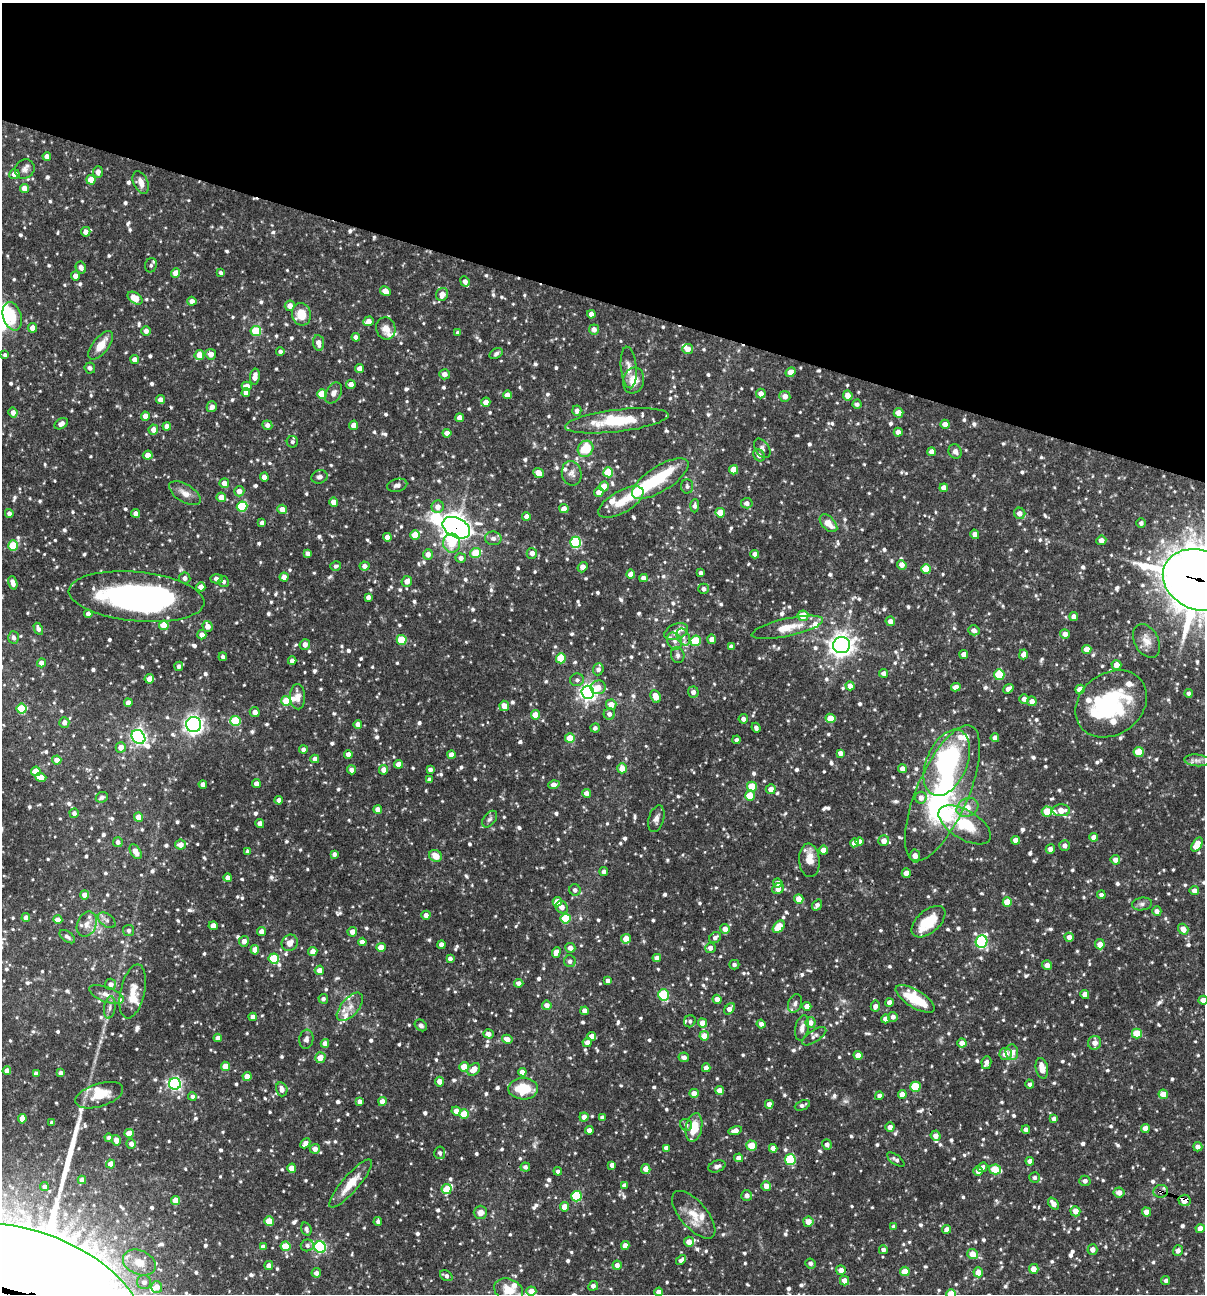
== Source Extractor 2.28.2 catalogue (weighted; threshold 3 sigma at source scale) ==
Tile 2 of 4 x 4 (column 2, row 1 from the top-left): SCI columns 1453-2655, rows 3876-5167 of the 5187 x 5168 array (HDU 1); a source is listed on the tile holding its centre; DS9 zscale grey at full resolution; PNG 1207 x 1296 px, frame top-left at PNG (2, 3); each listed source drawn as its Kron ellipse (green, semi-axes under 4 px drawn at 4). Shown black and unused: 23% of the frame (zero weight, under 3 of 4 exposures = <1% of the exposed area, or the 3 px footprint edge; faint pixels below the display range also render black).
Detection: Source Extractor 2.28.2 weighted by HDU 2 'WHT'; one run over the whole footprint, this tile lists its part. Background 0.0869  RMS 0.0039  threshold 0.0175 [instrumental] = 3 sigma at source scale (4.5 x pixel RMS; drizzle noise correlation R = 1.50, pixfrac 1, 0.05/0.05 arcsec/px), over >= 5 px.
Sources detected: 1173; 6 inside a brighter object's white glare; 3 cosmic-ray / hot-pixel residue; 1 long thin detection or spike segment (spike, bleed or trail) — neither listed nor drawn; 37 inside a brighter listed object's ellipse — not listed separately; of the other 1126, all 500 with FLUX_AUTO >= 1.09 (the completeness limit of this list) listed and drawn (626 fainter detections not listed), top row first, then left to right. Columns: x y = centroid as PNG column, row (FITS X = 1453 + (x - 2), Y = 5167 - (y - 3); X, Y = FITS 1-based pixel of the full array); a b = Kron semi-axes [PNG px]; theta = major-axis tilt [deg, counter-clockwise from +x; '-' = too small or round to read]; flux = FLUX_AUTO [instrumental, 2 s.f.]
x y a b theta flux
47 156 4 4 - 2.7
25 169 10 9 - 2
98 172 5 5 - 2.2
14 174 5 5 - 2.8
91 180 4 4 - 5.6
141 182 12 7 -66 3
24 188 4 4 - 4
86 232 5 4 - 2.6
151 265 7 6 - 1.2
81 267 6 5 - 2.2
176 273 4 4 - 4
221 273 4 4 - 1.2
75 276 4 4 - 2.6
465 281 5 4 - 1.9
385 291 5 4 - 3.6
442 294 6 6 - 3.7
135 298 8 5 -34 7.2
192 301 4 4 - 2.2
290 306 5 5 - 2.9
301 314 11 9 -79 7.7
591 314 4 4 - 2.5
12 316 14 9 -73 4.9
368 321 5 5 - 3
32 328 5 4 - 3.1
386 328 11 9 -76 3.3
594 329 5 5 - 2.3
146 331 5 5 - 2.1
256 331 5 5 - 19
458 333 4 3 - 1.1
356 337 4 4 - 2.2
319 343 8 5 -82 3
101 345 17 8 51 6
688 349 5 5 - 3
280 351 4 4 - 1.3
211 354 5 5 - 2.5
496 354 7 5 33 1.2
5 355 4 4 - 1.3
199 355 5 4 - 6
135 359 4 4 - 2.4
629 367 21 8 -85 3.3
90 368 5 5 - 1.2
360 368 4 4 - 3.1
791 372 5 4 - 3.7
444 374 5 5 - 2.6
255 377 8 4 81 3.3
634 381 13 10 73 5.6
351 384 5 4 - 3.1
247 386 5 4 - 2.9
246 393 4 4 - 2.3
334 393 11 7 61 2.1
322 394 5 5 - 11
761 394 5 4 - 2.8
507 395 4 4 - 3
785 396 5 5 - 2.5
848 396 5 4 - 3.7
160 400 4 4 - 2.3
486 402 4 4 - 3
857 404 4 4 - 1.2
212 407 5 5 - 2.2
577 411 5 4 - 2
13 412 5 4 - 2.6
898 413 5 5 - 3.7
145 416 4 4 - 3.7
460 418 4 4 - 2.8
617 421 52 11 7 18
61 424 7 5 34 2.1
945 424 4 4 - 2.9
267 425 5 5 - 1.7
354 425 4 4 - 4
167 426 4 4 - 2.4
153 430 5 4 - 3.1
898 432 4 4 - 2.8
447 433 4 4 - 2.6
292 442 5 5 - 1.2
762 448 11 7 -57 1.4
586 449 8 7 - 11
955 451 7 6 - 1.6
931 452 4 4 - 2.6
148 455 5 4 - 3.1
759 455 6 5 - 2.1
734 470 4 4 - 5.5
608 472 5 5 - 14
538 473 5 4 - 4.2
572 473 12 10 -77 2.2
264 477 4 4 - 2.9
319 477 8 6 19 1.3
660 479 32 12 32 21
224 483 5 4 - 2.9
397 485 10 6 14 1.6
604 486 5 4 - 6.5
687 486 7 6 - 1.1
944 488 4 4 - 3.3
239 491 5 5 - 2.8
599 492 5 4 - 3
185 493 18 9 -32 3.3
221 497 4 4 - 4.2
334 502 4 4 - 3.6
621 502 25 11 30 6.7
747 503 6 5 - 1.9
695 506 6 4 89 1.2
242 507 5 5 - 22
438 507 6 6 - 2.7
282 509 5 4 - 3.6
564 509 4 4 - 2.9
9 513 4 4 - 1.7
135 513 4 4 - 2.2
720 513 5 4 - 6.4
1020 513 6 5 - 2.8
526 516 4 4 - 2.2
262 523 4 4 - 1.6
828 523 11 6 -46 5
1141 523 4 4 - 1.2
456 528 15 9 -27 380
975 534 5 4 - 2.5
415 535 5 4 - 6.4
387 537 4 4 - 2.7
493 538 8 7 - 1.6
1101 540 5 4 - 2.7
576 542 5 5 - 31
452 543 9 8 - 9.8
13 545 5 5 - 15
476 553 5 5 - 11
532 553 5 5 - 2.5
308 554 4 4 - 1.7
428 554 5 5 - 2.8
755 554 4 4 - 1.9
461 558 5 5 - 2
902 565 5 4 - 2.8
336 566 5 4 - 1.1
364 566 5 4 - 2.2
583 567 6 4 51 3
926 569 5 4 - 9.6
701 573 4 4 - 1.2
631 574 4 4 - 4.1
284 577 4 4 - 3.1
185 578 5 5 - 1.9
643 578 4 4 - 2.5
216 579 6 4 3 1.8
1199 580 38 29 -23 1500
407 581 5 5 - 2.8
224 582 5 5 - 1.1
13 583 7 4 -73 2.6
201 587 4 4 - 2.7
704 589 5 5 - 1.5
137 597 68 24 -6 130
368 597 4 4 - 1.8
88 614 4 4 - 2.4
803 616 5 5 - 6.7
1074 617 4 4 - 2.7
890 621 5 4 - 2.1
164 625 5 4 - 11
207 626 5 5 - 3.2
787 627 36 9 12 8.3
38 629 6 4 -62 1.6
974 630 6 5 - 2
676 632 12 7 23 2.9
1065 634 5 5 - 2.2
202 635 5 4 - 2.6
683 637 9 6 -63 1.8
14 638 6 5 - 1.4
712 639 4 4 - 2.9
402 640 5 5 - 15
675 641 9 7 -57 1.8
696 641 5 5 - 19
1147 641 18 12 -60 4.4
305 645 5 5 - 2.3
842 645 8 8 - 280
731 646 4 4 - 1.4
1087 649 4 4 - 4.8
964 654 4 4 - 2.8
1023 654 5 4 - 2.6
678 655 8 6 -76 1.4
223 657 4 4 - 1.2
561 658 5 5 - 12
292 661 4 4 - 2.1
42 663 4 4 - 2.5
1116 665 5 4 - 3.5
179 666 4 4 - 1.2
598 669 6 5 - 1.6
884 673 4 4 - 2
999 675 5 5 - 17
149 679 4 4 - 3.2
577 680 7 6 - 1.3
850 686 4 4 - 2.7
598 687 7 7 - 3.7
956 687 5 4 - 2.7
1008 689 5 4 - 2.6
1080 689 5 4 - 4.5
588 692 6 6 - 160
693 692 5 5 - 1.8
1189 693 4 4 - 1.2
656 696 6 4 -65 4.8
298 697 12 7 -87 2.8
1024 699 5 5 - 2.6
286 701 5 5 - 7.7
1032 701 5 5 - 2.7
128 703 4 4 - 2.7
1111 704 38 30 37 40
611 705 5 5 - 4.4
504 706 5 5 - 3.9
22 709 5 5 - 17
255 712 5 5 - 2.7
609 714 6 5 - 1.7
535 715 4 4 - 6.3
830 718 5 4 - 5.7
743 719 4 4 - 1.5
235 721 5 5 - 21
64 722 5 5 - 2
358 724 4 4 - 2.5
194 725 7 7 - 170
595 728 5 4 - 1.2
756 728 5 4 - 1.3
138 737 7 6 - 120
570 738 5 4 - 8.1
995 738 4 4 - 2.1
736 740 4 4 - 1.3
121 747 5 5 - 3.1
303 750 4 4 - 1.8
1139 752 5 5 - 12
840 753 4 4 - 2.3
348 754 4 4 - 2.7
451 755 4 4 - 2.9
315 759 4 4 - 2.2
57 760 4 4 - 3.1
1197 760 12 6 -5 1.9
947 763 35 20 67 55
399 764 4 4 - 3.4
622 768 5 5 - 4.3
902 769 4 4 - 2.4
351 770 4 4 - 2.2
384 770 5 4 - 3.1
430 770 4 4 - 1.5
36 771 5 4 - 5.9
41 777 5 4 - 4.8
429 780 4 4 - 1.8
203 784 4 4 - 2.4
256 784 4 4 - 2.4
554 785 6 4 17 3.9
752 787 5 5 - 12
771 789 5 5 - 3
586 793 4 4 - 2.4
942 793 73 25 66 71
750 796 5 5 - 8.7
102 797 6 5 - 1.4
921 798 6 6 - 2.6
279 800 4 4 - 2.1
967 807 11 9 27 4.2
378 809 4 4 - 2.7
1061 810 9 6 -1 3.9
1047 811 5 5 - 9.5
74 813 5 4 - 1.5
138 817 4 4 - 5.3
490 819 9 6 51 1.2
656 819 14 7 74 2.1
260 824 4 4 - 2.8
965 825 29 14 -31 18
1094 837 4 4 - 3.1
1016 840 4 4 - 3
860 841 4 4 - 2.5
884 841 5 5 - 3.4
118 842 5 4 - 1.4
854 843 4 4 - 2.9
180 845 5 5 - 3.1
1197 845 8 4 56 7.7
1065 846 5 5 - 2.1
1050 849 5 4 - 1.8
823 850 4 4 - 3.6
248 851 4 4 - 1.4
136 852 8 5 -59 4.1
334 854 4 4 - 1.5
435 856 7 5 -34 4.6
915 856 6 5 - 3.3
809 860 17 10 -85 4.9
1115 860 5 4 - 2.6
604 872 4 4 - 1.4
906 873 5 4 - 3.4
228 878 4 4 - 2.5
778 883 5 4 - 2
778 889 6 5 - 3
575 890 6 5 - 1.6
1194 891 5 4 - 2.3
85 895 4 4 - 2.7
1101 895 4 4 - 1.5
799 899 5 4 - 4
557 902 4 4 - 3.7
1007 902 5 4 - 7.9
1142 904 10 6 7 1.3
817 905 6 4 52 1.6
562 907 6 5 - 2.6
1157 911 5 4 - 2
426 915 4 4 - 2
26 918 4 4 - 2.3
566 918 5 5 - 15
58 920 4 4 - 3.5
107 920 10 6 -37 1.4
928 922 20 11 41 10
87 924 13 9 67 3.2
213 926 4 4 - 2.9
779 927 7 5 46 10
725 929 5 5 - 2.9
1183 929 6 5 - 3.5
128 930 5 5 - 1.1
261 932 4 4 - 2.7
352 932 5 4 - 2.7
67 937 9 5 -35 1.4
1069 937 5 4 - 2.6
715 938 6 5 - 1.5
626 939 5 5 - 4.4
244 941 5 5 - 2.2
362 942 4 4 - 2.4
982 942 6 5 - 51
290 943 8 7 - 3.2
1100 944 5 5 - 3.4
441 945 4 4 - 2.8
381 947 4 4 - 5.2
570 948 5 5 - 2.6
710 948 5 5 - 1.9
255 950 5 4 - 3.4
313 951 4 4 - 2.8
556 952 5 4 - 4
450 958 4 4 - 1.5
657 958 4 4 - 2.5
274 959 5 5 - 19
570 961 6 6 - 1.4
734 965 5 5 - 1.2
1047 965 5 4 - 2.9
319 970 5 4 - 3.2
608 980 4 4 - 1.6
519 983 5 4 - 2
111 984 5 5 - 2
133 991 27 12 77 6.5
106 994 18 7 -20 3.1
1085 994 4 4 - 2.9
663 995 5 5 - 26
323 999 5 4 - 1.1
717 999 4 4 - 2.6
915 999 22 8 -32 15
1203 1000 4 4 - 2.3
889 1002 4 4 - 2.5
795 1003 9 6 70 1.6
547 1005 4 4 - 2.5
807 1006 4 4 - 3.5
875 1006 5 4 - 2
110 1007 11 5 82 1.5
350 1007 17 8 49 3.7
730 1009 6 4 52 3
585 1011 4 4 - 2.8
253 1017 4 4 - 2.4
893 1017 5 5 - 1.6
885 1019 4 4 - 2.4
690 1021 6 5 - 1.2
702 1023 5 4 - 3.2
811 1023 5 5 - 2.7
761 1024 4 4 - 1.6
421 1025 7 5 -39 1.1
802 1028 13 6 77 2.2
1137 1033 5 5 - 11
489 1034 5 4 - 2
592 1036 4 4 - 2.7
704 1036 5 5 - 4.9
814 1036 14 6 34 1.5
218 1038 4 4 - 2.5
306 1039 9 7 81 1.7
507 1039 5 4 - 3
587 1042 4 4 - 2.7
325 1043 4 4 - 2.4
962 1043 4 4 - 2.8
1095 1043 7 6 - 2.7
1012 1052 8 6 -86 4.2
1005 1054 6 6 - 3.2
858 1055 4 4 - 4
684 1057 5 5 - 1.9
320 1058 5 5 - 4.2
986 1063 6 5 - 2.2
225 1066 4 4 - 5.6
464 1067 5 4 - 6.5
706 1068 4 4 - 2.8
1042 1068 10 6 -78 3.8
474 1069 7 5 43 4.7
7 1071 4 4 - 2.9
522 1072 4 4 - 3
36 1073 4 4 - 1.8
61 1073 4 4 - 1.8
247 1076 4 4 - 3.3
440 1082 5 4 - 3
175 1084 6 6 - 82
1030 1084 4 4 - 1.1
915 1087 5 5 - 20
282 1089 7 5 -74 2.7
523 1089 15 10 -1 12
720 1090 4 4 - 2.5
694 1093 4 4 - 3.1
902 1094 4 4 - 3.3
1163 1094 5 4 - 5.2
99 1095 25 11 18 9.1
879 1096 4 4 - 1.8
192 1097 4 4 - 1.5
360 1102 4 4 - 1.7
382 1102 4 4 - 3.2
769 1104 4 4 - 2.6
802 1105 8 5 22 1.2
456 1111 4 4 - 2.6
464 1114 5 4 - 9.4
584 1117 4 4 - 2.6
602 1117 4 4 - 1.4
22 1119 5 4 - 3.6
1054 1119 4 4 - 1.6
52 1123 4 4 - 1.3
686 1125 6 5 - 1.2
694 1127 14 8 78 7.5
890 1127 4 4 - 2.8
1145 1128 4 4 - 3.4
589 1130 4 4 - 2.4
735 1130 7 4 13 2.3
1026 1130 4 4 - 2.1
129 1133 4 4 - 6.1
935 1136 5 5 - 2.6
109 1138 4 4 - 1.6
116 1140 5 4 - 3.3
305 1143 5 4 - 2.7
131 1144 5 4 - 2.2
827 1144 5 4 - 1.6
751 1145 5 5 - 9.5
1198 1147 5 4 - 2.3
666 1148 4 4 - 1.8
773 1148 4 4 - 2.5
315 1149 5 5 - 2.5
440 1153 6 5 - 1.2
739 1158 4 4 - 2.4
790 1160 5 5 - 25
896 1160 10 4 -35 1.3
1030 1161 4 4 - 2.6
111 1164 4 4 - 4.3
612 1165 4 4 - 2.1
717 1166 9 5 19 1.4
525 1167 4 4 - 1.3
982 1167 5 4 - 1.4
292 1168 4 4 - 5.4
646 1169 5 4 - 2.8
995 1169 6 5 - 13
558 1171 4 4 - 1.3
978 1171 5 4 - 2.7
1035 1177 5 5 - 1.3
82 1180 4 4 - 2.9
1085 1181 6 5 - 1.5
351 1184 31 8 49 8.1
624 1185 4 4 - 1.6
766 1186 5 5 - 2.9
44 1187 4 4 - 1.3
447 1189 5 5 - 8.3
1161 1191 7 6 - 1.4
1119 1192 5 5 - 2.8
747 1195 5 5 - 1.9
576 1196 5 5 - 26
1184 1200 6 5 - 6.8
175 1201 4 4 - 5.7
1053 1204 7 4 -51 2.7
564 1207 4 4 - 4.1
1075 1211 5 5 - 3.6
480 1212 7 6 - 2.6
1146 1212 4 4 - 2.8
694 1215 29 13 -49 7.8
269 1221 5 5 - 7.3
378 1221 4 4 - 1.2
808 1222 5 5 - 4.2
894 1226 4 3 - 1.5
306 1229 7 5 -73 1.3
947 1229 4 4 - 2.5
1200 1229 4 4 - 3.4
689 1242 5 5 - 2.9
307 1245 6 6 - 1.3
286 1246 5 5 - 10
625 1246 4 4 - 2.7
263 1247 4 4 - 2.5
320 1247 6 5 - 56
1092 1249 5 5 - 2.7
883 1250 4 4 - 1.5
1178 1251 5 5 - 2
973 1254 6 5 - 5.1
681 1260 6 4 48 1.3
139 1262 17 12 -24 7.1
810 1263 5 5 - 1.7
269 1265 4 4 - 2.5
617 1265 4 4 - 2.1
1034 1269 5 4 - 3.5
841 1270 5 4 - 2.7
905 1271 5 4 - 7.3
978 1272 5 4 - 4.8
316 1273 5 5 - 2.2
446 1276 7 5 -31 1.3
844 1281 5 4 - 2.9
1166 1281 4 4 - 1.2
144 1282 7 7 - 1.9
593 1286 5 4 - 1.7
157 1287 5 5 - 4.1
35 1290 112 57 -22 13000
509 1290 15 11 -23 6.8
531 1291 5 4 - 3.6
659 1292 4 4 - 2.8
951 1294 4 4 - 9.7
Overlapping masked pixels (flux is a lower limit): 7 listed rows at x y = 586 449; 456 528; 926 569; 1199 580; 1161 1191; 1184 1200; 35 1290
Isophote crosses this tile's border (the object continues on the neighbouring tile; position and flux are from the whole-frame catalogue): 4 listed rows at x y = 1199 580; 1203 1000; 35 1290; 951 1294